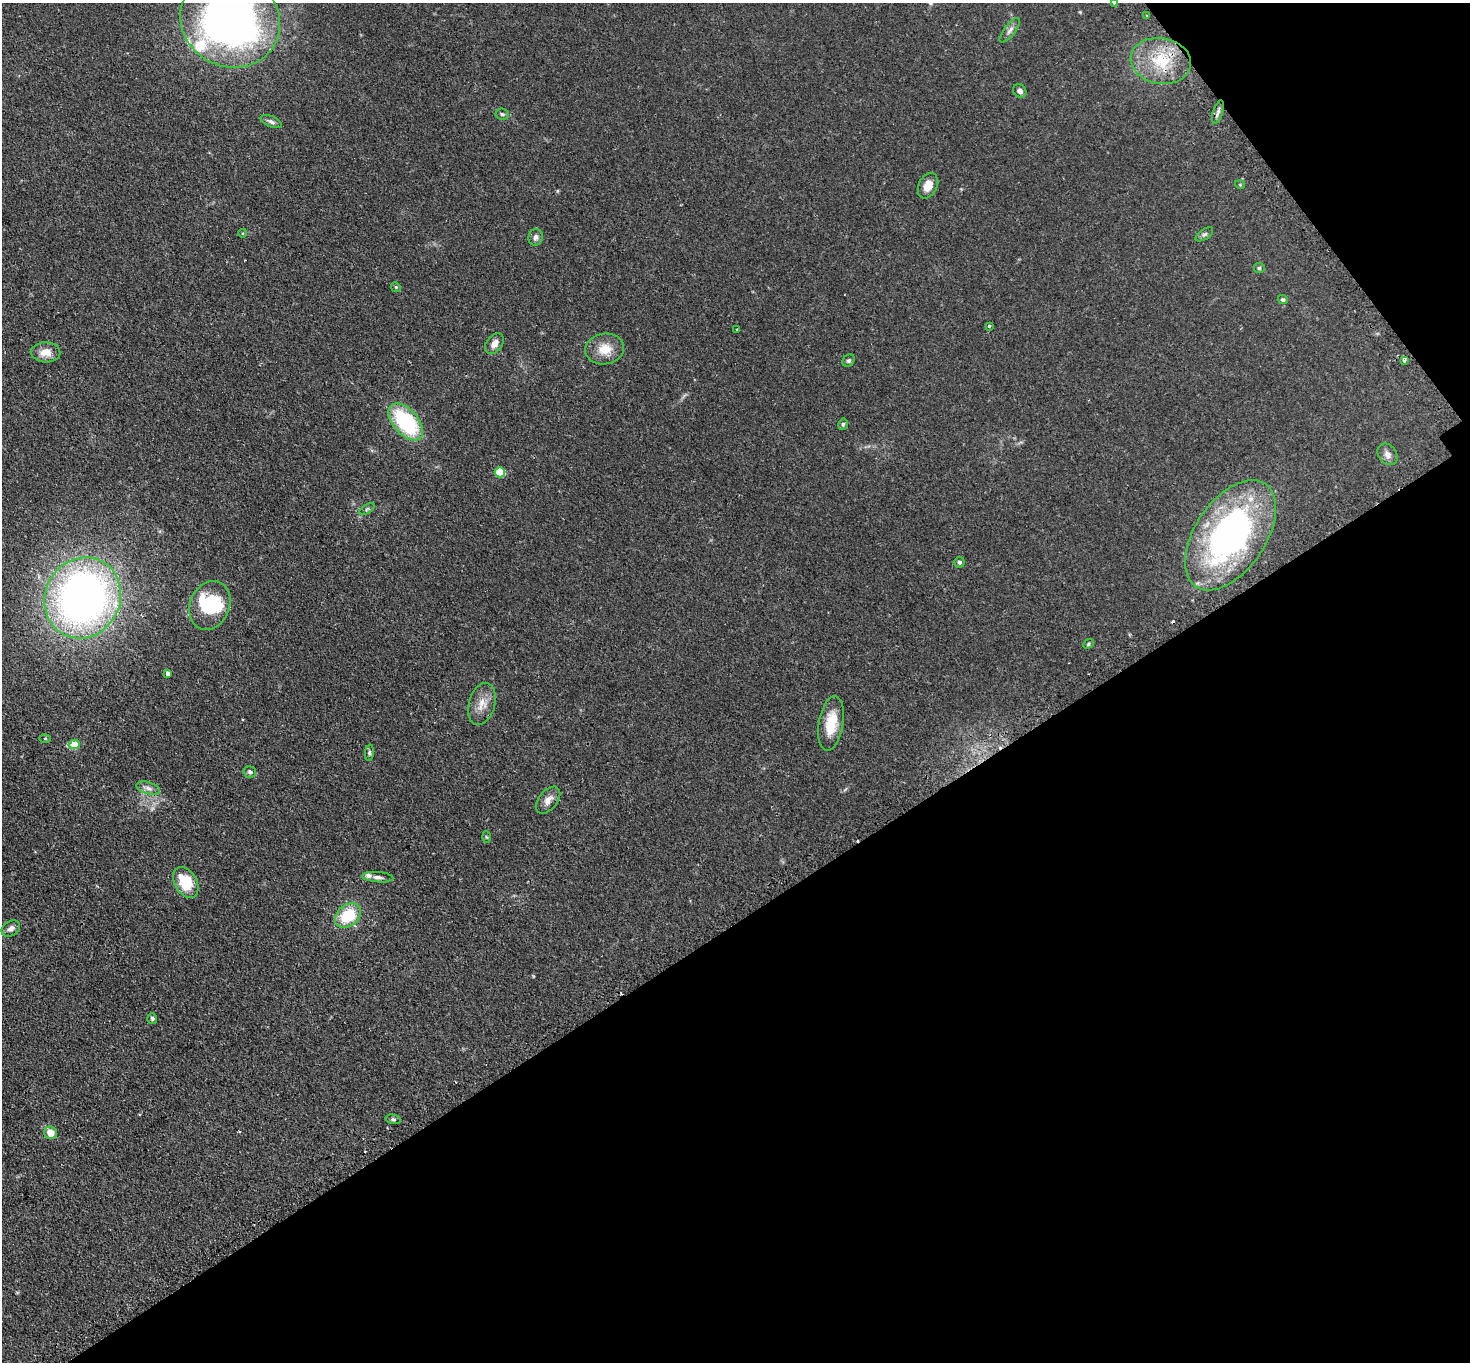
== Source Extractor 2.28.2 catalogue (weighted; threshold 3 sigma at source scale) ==
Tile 12 of 4 x 4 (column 4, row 3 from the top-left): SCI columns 4450-5917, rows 1546-2905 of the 5963 x 5953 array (HDU 1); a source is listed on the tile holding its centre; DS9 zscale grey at full resolution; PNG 1472 x 1364 px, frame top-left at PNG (2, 3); each listed source drawn as its Kron ellipse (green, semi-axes under 4 px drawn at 4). Shown black and unused: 36% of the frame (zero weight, under 2 of 3 exposures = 4% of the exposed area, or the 3 px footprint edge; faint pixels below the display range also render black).
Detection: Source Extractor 2.28.2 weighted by HDU 2 'WHT'; one run over the whole footprint, this tile lists its part. Background 0.111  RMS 0.0076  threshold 0.0342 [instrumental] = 3 sigma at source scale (4.5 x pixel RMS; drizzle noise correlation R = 1.50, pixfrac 1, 0.05/0.05 arcsec/px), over >= 5 px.
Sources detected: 58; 2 inside a brighter object's white glare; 3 cosmic-ray / hot-pixel residue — neither listed nor drawn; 2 inside a brighter listed object's ellipse — not listed separately; the other 51 listed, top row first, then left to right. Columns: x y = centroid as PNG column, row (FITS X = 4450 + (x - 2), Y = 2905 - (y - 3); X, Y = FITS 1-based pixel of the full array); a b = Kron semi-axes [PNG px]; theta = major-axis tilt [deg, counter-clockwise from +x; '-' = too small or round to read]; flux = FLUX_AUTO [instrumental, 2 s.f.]
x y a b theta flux
1114 3 3 3 - 1.5
1147 15 3 2 - 0.99
230 20 51 46 -29 400
1010 30 15 5 52 3
1161 61 30 23 -10 35
1020 91 7 6 - 2.8
1218 112 12 5 73 2.4
502 114 6 5 - 1.4
271 122 11 5 -23 2.4
1240 185 5 3 - 0.55
928 186 13 9 63 8
243 233 4 3 - 0.74
1204 234 10 5 34 1.7
536 237 8 7 - 2.8
1259 268 5 5 - 1.1
396 287 5 4 - 0.91
1283 300 5 4 - 1.5
989 326 3 3 - 1.3
737 329 3 2 - 0.92
494 344 11 7 52 5.5
605 349 19 15 9 13
46 352 15 10 -2 8.8
1404 360 4 3 - 2.1
849 361 7 5 44 1.5
406 422 22 12 -49 67
843 424 6 4 76 1.4
1387 454 12 9 -53 3.9
500 472 5 5 - 27
367 509 8 3 32 1.2
1230 535 62 35 56 230
959 562 5 5 - 1.5
83 598 41 37 62 420
210 605 25 20 68 35
1089 644 6 4 44 1
168 673 4 4 - 2.9
482 704 22 13 75 9.7
831 723 28 12 81 19
45 738 6 4 0 0.79
74 744 5 4 - 15
369 753 8 4 84 1.4
250 772 6 5 - 1.7
148 788 12 6 -17 3.3
548 800 16 9 51 5.8
486 837 6 4 -87 0.79
378 877 15 5 -4 3.1
186 882 17 11 -59 23
348 915 14 10 39 29
11 929 10 7 33 3.2
152 1018 5 5 - 1.4
393 1119 7 4 -13 1.4
50 1133 6 6 - 7.5
Isophote crosses this tile's border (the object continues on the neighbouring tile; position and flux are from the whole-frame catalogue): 2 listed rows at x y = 1114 3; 230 20